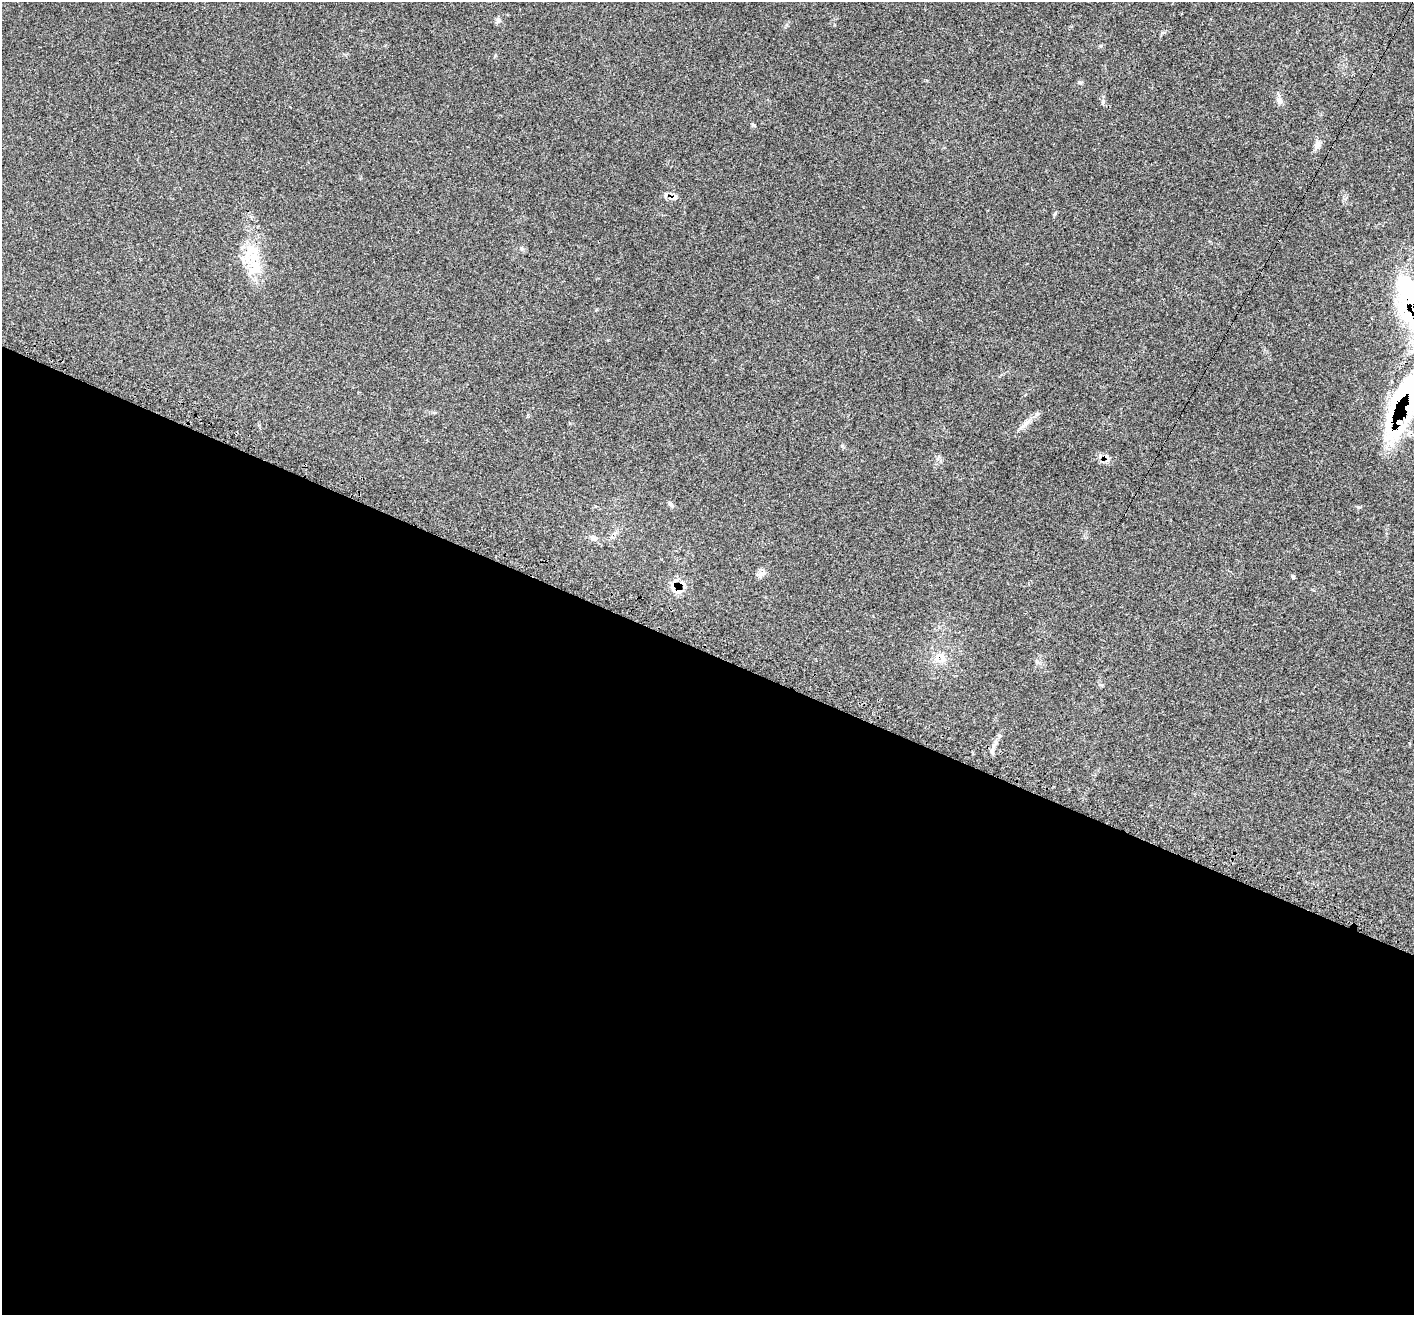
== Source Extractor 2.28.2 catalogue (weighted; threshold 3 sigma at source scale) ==
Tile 14 of 4 x 4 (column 2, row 4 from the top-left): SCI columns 1426-2837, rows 283-1595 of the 5682 x 5704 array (HDU 1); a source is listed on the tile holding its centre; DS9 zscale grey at full resolution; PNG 1416 x 1317 px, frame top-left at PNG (2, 2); no overlay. Shown black and unused: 51% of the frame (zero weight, under 3 of 4 exposures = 2% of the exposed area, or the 3 px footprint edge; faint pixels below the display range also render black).
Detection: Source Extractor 2.28.2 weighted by HDU 2 'WHT'; one run over the whole footprint, this tile lists its part. Background 0.0704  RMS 0.0054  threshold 0.0245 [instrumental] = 3 sigma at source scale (4.5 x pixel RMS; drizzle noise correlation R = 1.50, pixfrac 1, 0.05/0.05 arcsec/px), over >= 5 px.
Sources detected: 25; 1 inside a brighter object's white glare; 3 cosmic-ray / hot-pixel residue — not listed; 4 inside a brighter listed object's ellipse — not listed separately; the other 17 listed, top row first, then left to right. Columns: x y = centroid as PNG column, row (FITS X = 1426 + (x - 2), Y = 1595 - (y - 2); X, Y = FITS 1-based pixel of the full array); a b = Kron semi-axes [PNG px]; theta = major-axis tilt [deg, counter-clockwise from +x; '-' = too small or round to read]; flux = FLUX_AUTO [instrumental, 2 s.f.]
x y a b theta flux
498 20 9 5 -83 1.5
1279 101 12 5 -36 1.9
1103 102 7 4 47 0.79
1317 145 12 7 59 2.5
674 197 12 5 24 2
1055 213 7 3 55 0.7
522 249 6 4 -1 0.88
255 267 23 18 81 14
1402 395 112 31 67 89
1027 422 16 5 45 3.2
671 504 10 5 -45 1.3
594 538 11 7 -35 2.1
761 573 15 7 30 2.6
675 580 8 5 8 1.8
677 591 18 8 3 4.2
942 658 14 9 78 4.2
993 748 17 4 72 2.4
Overlapping masked pixels (flux is a lower limit): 3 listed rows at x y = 674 197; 1402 395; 677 591
Isophote crosses this tile's border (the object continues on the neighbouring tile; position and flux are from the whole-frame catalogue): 1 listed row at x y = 1402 395
Unlisted compact peaks at least as high as the median listed source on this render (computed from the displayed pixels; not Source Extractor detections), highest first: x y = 1358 507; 1293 577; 1079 82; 1162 33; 842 446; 754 125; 1101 46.